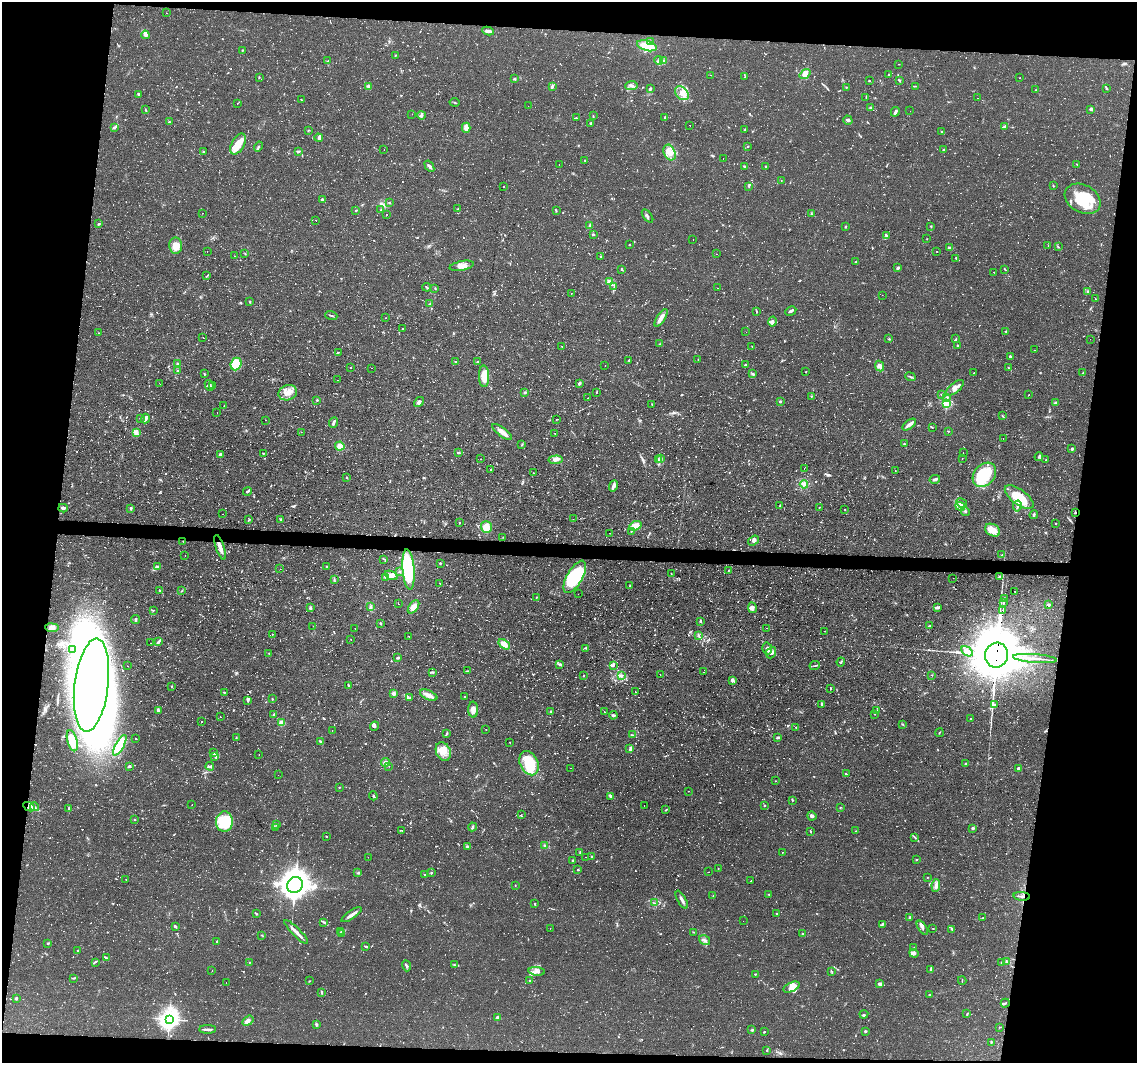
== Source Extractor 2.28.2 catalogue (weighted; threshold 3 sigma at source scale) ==
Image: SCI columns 1-4537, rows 216-4456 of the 4537 x 4562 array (HDU 1 of 3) = the unmasked area's bounding box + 8 px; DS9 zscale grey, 4 x 4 block average (1 PNG px = mean of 4 x 4 image px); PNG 1139 x 1065 px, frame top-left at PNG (2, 2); each listed source drawn as its Kron ellipse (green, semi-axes under 4 px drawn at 4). Shown black and unused: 15% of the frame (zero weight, under 2 of 3 exposures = <1% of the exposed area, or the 3 px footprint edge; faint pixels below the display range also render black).
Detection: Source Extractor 2.28.2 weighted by HDU 2 'WHT'. Background 0.112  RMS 0.0077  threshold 0.0345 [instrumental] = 3 sigma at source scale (4.5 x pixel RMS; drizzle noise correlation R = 1.50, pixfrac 1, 0.05/0.05 arcsec/px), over >= 5 px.
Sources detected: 1650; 24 too faint to see at this stretch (4 x 4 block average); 11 inside a brighter object's white glare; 109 cosmic-ray / hot-pixel residue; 3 long thin detections or spike segments (spike, bleed or trail) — neither listed nor drawn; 29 coinciding with a brighter row at this scale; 64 inside a brighter listed object's ellipse — not listed separately; of the other 1410, all 500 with FLUX_AUTO >= 2.12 (the completeness limit of this list) listed and drawn (910 fainter detections not listed), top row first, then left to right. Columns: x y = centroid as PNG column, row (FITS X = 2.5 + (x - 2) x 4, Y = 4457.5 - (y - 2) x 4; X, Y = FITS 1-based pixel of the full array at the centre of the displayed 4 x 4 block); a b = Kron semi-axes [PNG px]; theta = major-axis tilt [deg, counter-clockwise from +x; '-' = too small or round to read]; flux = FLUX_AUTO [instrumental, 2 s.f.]
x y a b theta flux
166 13 2 2 - 2.5
488 31 6 2 -9 19
145 35 4 2 - 20
650 42 3 2 - 5.5
647 46 10 5 -14 100
242 50 2 2 - 2.3
395 55 3 2 - 2.5
328 61 3 2 - 7.6
659 61 4 3 - 12
664 61 3 3 - 8.7
899 64 2 2 - 2.2
805 74 6 4 37 30
711 75 2 2 - 9.9
889 75 2 2 - 6.1
259 77 3 2 - 3.6
745 77 4 2 - 3.5
1020 78 2 2 - 6.3
515 79 2 2 - 6.6
899 80 2 2 - 5.4
869 81 2 2 - 2.9
369 86 3 3 - 11
552 86 4 2 - 9.6
631 86 6 3 6 11
915 86 2 2 - 2.2
846 87 2 2 - 2.7
1106 88 3 2 - 3.6
650 89 3 2 - 5
1035 90 2 2 - 2.3
682 93 8 6 -47 38
138 94 3 2 - 7.9
866 97 2 2 - 2.5
977 98 2 2 - 4.7
301 99 2 2 - 2.9
454 102 5 2 - 3.2
237 103 2 2 - 2.9
528 106 2 2 - 3.4
870 107 3 2 - 4.9
1091 109 4 2 - 12
146 110 3 2 - 2.4
910 111 2 2 - 2.4
895 112 5 2 - 15
412 114 2 2 - 11
421 115 4 2 - 11
593 116 2 2 - 3.2
665 117 2 2 - 2.4
576 118 2 2 - 4.4
848 120 5 3 - 9.6
169 122 2 2 - 5.3
590 123 3 2 - 5.2
690 125 2 2 - 2.5
115 127 4 2 - 7.3
1004 127 3 2 - 13
466 128 5 2 - 42
308 130 2 2 - 3.2
745 130 2 2 - 2.2
941 131 2 2 - 2.6
319 138 4 3 - 11
238 144 11 6 61 66
258 146 5 2 - 6.6
748 146 2 2 - 3.1
384 150 2 2 - 2.5
943 150 2 2 - 3.9
298 151 4 2 - 5.9
203 152 3 2 - 2.9
670 153 8 5 -67 36
723 158 2 2 - 8
585 160 2 2 - 6
559 164 2 2 - 4.8
1077 164 3 2 - 2.2
429 166 6 2 -56 7.8
744 166 2 2 - 4.2
766 167 3 2 - 3.4
781 181 2 2 - 2.2
504 186 2 2 - 2.2
749 186 3 2 - 4
1053 186 3 2 - 2.8
1083 199 19 13 -29 180
322 200 3 2 - 9.3
389 203 2 2 - 3.3
458 209 3 2 - 2.5
356 210 2 2 - 4.1
381 210 2 2 - 3
556 211 3 2 - 4.2
203 213 2 2 - 2.2
387 214 2 2 - 4.6
811 214 3 2 - 4.1
648 216 7 2 -52 8.6
316 220 2 2 - 11
99 224 3 2 - 5.6
590 225 3 2 - 8.1
846 226 3 2 - 3.3
931 226 2 2 - 3.7
593 234 2 2 - 8.4
886 236 3 2 - 6.1
693 239 2 2 - 5.9
927 239 2 2 - 2.2
629 245 2 2 - 2.2
176 246 8 6 -86 41
1048 246 2 2 - 2.3
1058 247 3 2 - 2.5
950 248 3 2 - 16
207 251 2 2 - 3.8
937 252 2 2 - 5
245 254 2 2 - 2.7
717 254 2 2 - 2.5
234 256 2 2 - 4.4
601 256 2 2 - 3.9
956 258 3 2 - 2.6
856 262 3 2 - 6.3
462 266 12 4 11 31
898 268 2 2 - 15
622 269 2 2 - 13
1005 269 3 2 - 2.5
993 272 2 2 - 2.3
207 276 3 2 - 3.2
609 282 3 2 - 3.9
427 287 4 2 - 4.6
614 287 2 2 - 2.2
435 288 2 2 - 3.2
717 288 2 2 - 2.3
1087 292 4 2 - 5.7
571 293 2 2 - 3.7
882 295 2 2 - 11
1095 299 2 2 - 7.6
250 302 3 2 - 4.1
430 304 2 2 - 2.7
791 311 6 2 27 8.5
756 312 3 2 - 3.6
331 315 6 2 -18 5.7
385 318 2 2 - 2.3
661 318 10 2 58 38
772 322 5 4 - 11
403 329 2 2 - 3.6
1006 331 3 2 - 2.8
746 332 2 2 - 4.9
99 333 2 2 - 2.8
203 337 2 2 - 2.7
889 339 3 2 - 4.2
956 339 3 2 - 3.2
1090 339 2 2 - 2.2
660 344 3 2 - 2.2
957 345 2 2 - 5.6
562 346 2 2 - 2.7
752 346 2 2 - 2.3
1034 350 2 2 - 3.7
338 352 2 2 - 2.7
1010 356 3 2 - 6.1
629 360 2 2 - 3.4
698 360 2 2 - 2.5
456 361 2 2 - 2.8
478 362 2 2 - 21
178 364 3 3 - 8.1
236 364 6 5 - 95
745 365 3 2 - 7.2
605 366 2 2 - 2.9
879 366 5 4 - 18
351 368 2 2 - 3.6
372 368 2 2 - 2.3
1008 368 2 2 - 3.2
177 370 2 2 - 3.5
806 372 2 2 - 2.1
974 372 2 2 - 3.2
1083 373 3 2 - 4
204 374 3 2 - 3.9
753 374 3 2 - 6
484 376 11 5 -87 73
910 377 5 2 - 5.6
337 380 2 2 - 2.5
579 383 4 2 - 7.6
160 384 2 2 - 2.4
209 385 6 3 -62 14
213 385 3 2 - 10
955 388 11 5 38 34
597 392 3 2 - 2.9
288 393 9 7 19 43
525 393 2 2 - 2.3
1029 394 2 2 - 5.3
942 395 4 2 - 4.9
811 396 2 2 - 3.2
947 397 2 2 - 3.9
588 398 2 2 - 21
317 400 3 2 - 4.6
780 401 2 2 - 6.3
419 402 5 3 - 14
946 403 2 2 - 490
1056 403 3 3 - 9.4
652 404 2 2 - 2.6
224 405 3 2 - 2.2
217 412 2 2 - 4.1
1002 416 2 2 - 2.4
145 418 5 3 - 17
141 419 2 2 - 3.1
556 419 2 2 - 2.7
265 420 2 2 - 2.3
333 422 5 2 - 10
909 425 8 3 39 23
932 427 3 2 - 3.4
948 431 3 2 - 3.1
301 432 2 2 - 4.6
502 432 12 3 -37 42
136 433 4 3 - 12
555 433 2 2 - 2.9
1003 438 2 2 - 2.3
904 444 2 2 - 3.8
522 445 2 2 - 3.3
340 446 4 4 - 26
1072 449 2 2 - 9
963 452 2 2 - 2.5
263 453 2 2 - 4.5
459 453 3 2 - 4.4
220 455 3 3 - 17
1039 457 4 3 - 7.1
962 458 2 2 - 6
480 459 2 2 - 2.2
661 459 3 2 - 4.5
555 460 7 3 6 17
658 460 4 2 - 5.7
1046 460 2 2 - 3.4
804 468 2 2 - 3.6
491 469 2 2 - 3.7
895 470 2 2 - 2.3
533 473 2 2 - 2.1
984 475 13 10 48 210
346 477 3 2 - 3.1
935 479 5 2 - 11
804 484 4 2 - 8.1
614 486 6 3 69 17
247 491 5 2 - 6.1
1019 497 17 7 -37 150
962 503 6 2 -29 11
780 506 2 2 - 3.7
960 506 5 3 - 17
1017 506 5 2 - 9.8
819 507 2 2 - 2.2
63 508 5 3 - 10
130 508 3 2 - 4.1
845 509 2 2 - 2.4
965 511 5 2 - 6
1075 513 2 2 - 3.8
222 514 2 2 - 2.7
1034 515 4 2 - 8.5
280 519 2 2 - 4.3
573 519 2 2 - 2.2
249 520 2 2 - 2.7
459 523 2 2 - 3.1
1055 523 2 2 - 3.3
635 526 6 4 22 52
486 527 6 5 - 50
993 530 8 6 -30 58
631 531 2 2 - 5.6
610 533 2 2 - 3.2
503 537 2 2 - 2.3
183 541 2 2 - 2.3
753 541 6 3 37 16
220 547 13 3 -71 38
185 555 2 2 - 2.1
1002 555 3 2 - 2.4
384 559 2 2 - 2.2
440 563 2 2 - 4.7
158 566 3 2 - 5.2
327 566 2 2 - 5.6
280 569 2 2 - 3.2
408 570 20 6 -86 280
728 570 2 2 - 2.6
399 572 2 2 - 3.5
671 574 2 2 - 3
391 575 7 4 -24 22
575 577 18 7 60 280
999 577 2 2 - 3.1
386 578 2 2 - 3.2
953 578 2 2 - 2.2
334 579 3 2 - 3.6
440 583 2 2 - 2.4
630 586 2 2 - 2.9
159 590 2 2 - 4.1
182 591 2 2 - 2.3
1015 591 2 2 - 2.9
578 594 2 2 - 3.8
536 597 2 2 - 4.8
1004 598 2 2 - 24
1004 602 2 2 - 240
398 604 2 2 - 11
1048 605 2 2 - 24
370 607 4 2 - 8.3
414 607 8 4 54 33
937 607 4 2 - 17
310 608 3 2 - 8.7
752 608 5 3 - 15
154 610 2 2 - 2.1
1003 610 3 2 - 4.3
136 619 4 2 - 7.9
700 621 3 2 - 7.3
380 623 3 2 - 5.4
313 626 2 2 - 3.4
929 626 4 2 - 4.7
52 628 6 4 -7 17
766 628 2 2 - 2.4
355 629 2 2 - 5.4
824 631 2 2 - 2.6
272 634 2 2 - 4.7
699 635 4 2 - 5.3
409 636 2 2 - 2.1
351 640 2 2 - 2.9
159 641 4 2 - 7.9
151 643 2 2 - 2.1
504 644 6 3 -38 48
586 648 3 2 - 3.9
767 649 6 5 - 15
73 650 2 2 - 2.9
967 651 6 4 -33 24
771 652 6 4 69 17
269 653 2 2 - 2.4
996 655 12 11 - 30000
398 658 2 2 - 10
1035 659 22 2 -5 33
841 662 4 2 - 4.9
560 665 3 3 - 6.7
613 665 3 2 - 7.1
127 666 2 2 - 2.5
815 666 5 2 - 4
467 671 3 2 - 3.5
432 672 4 2 - 6.3
703 672 2 2 - 2.3
584 675 2 2 - 2.7
660 675 2 2 - 4.6
932 675 2 2 - 2.4
621 676 3 3 - 8.1
732 680 4 4 - 10
91 685 47 17 83 5700
171 686 2 2 - 2.2
349 686 3 2 - 8.7
831 688 2 2 - 3.1
224 692 2 2 - 2.8
635 692 2 2 - 2.1
393 693 2 2 - 86
429 695 9 4 -24 28
464 696 2 2 - 2.4
410 698 3 2 - 4.7
272 699 2 2 - 3.5
247 701 2 2 - 2.5
821 704 3 2 - 3.9
994 705 2 2 - 24
158 710 4 2 - 10
473 710 8 5 -88 23
876 710 3 2 - 2.7
551 711 3 2 - 2.8
604 711 2 2 - 3
875 714 2 2 - 2.8
274 715 3 2 - 4.1
613 715 4 2 - 11
220 717 2 2 - 6
971 719 2 2 - 6.2
201 722 2 2 - 3.7
281 723 2 2 - 160
903 724 2 2 - 3.3
374 726 5 2 - 5.5
795 727 2 2 - 2.2
486 729 2 2 - 9.2
332 731 2 2 - 3.9
447 733 3 2 - 3.9
939 733 4 2 - 3.5
632 735 2 2 - 2.3
236 738 2 2 - 2.2
777 738 3 2 - 5.9
136 739 2 2 - 13
72 741 11 5 -75 74
321 742 2 2 - 8.9
510 743 2 2 - 3
120 745 11 4 61 160
630 748 4 2 - 6.1
443 751 10 7 -66 48
214 753 3 2 - 2.3
259 754 2 2 - 2.8
215 757 3 2 - 3.4
385 762 4 3 - 14
529 763 12 9 -65 190
965 763 2 2 - 4.3
129 766 3 2 - 8.1
210 766 4 2 - 5.4
389 766 2 2 - 4.6
571 768 2 2 - 2.3
1019 768 2 2 - 36
846 774 2 2 - 4
278 775 2 2 - 3.4
775 781 2 2 - 2.1
339 787 2 2 - 3.2
688 791 2 2 - 2.4
373 796 4 2 - 5.2
611 796 3 2 - 5.1
793 800 2 2 - 3.4
192 805 2 2 - 2.3
644 806 2 2 - 3.7
765 806 2 2 - 3.6
29 807 6 3 -26 22
34 807 4 2 - 7.8
840 807 2 2 - 2.7
69 808 4 2 - 3.3
666 810 3 2 - 3
521 815 2 2 - 2.4
812 816 4 3 - 12
135 820 2 2 - 2.8
224 822 10 8 86 170
276 825 2 2 - 2.9
275 827 2 2 - 2.3
472 827 4 2 - 5.9
973 828 2 2 - 9.6
402 830 2 2 - 2.9
810 831 2 2 - 3.5
856 831 2 2 - 3.8
326 836 2 2 - 3.5
915 837 2 2 - 2.6
467 846 3 2 - 5.8
545 846 3 3 - 8.1
580 852 3 2 - 4.1
782 852 2 2 - 2.3
368 857 2 2 - 2.7
585 857 2 2 - 3.2
592 857 2 2 - 4
573 860 2 2 - 5.9
916 860 2 2 - 3.2
718 868 2 2 - 2.1
578 870 2 2 - 7.8
708 872 2 2 - 5.8
358 873 3 2 - 4.2
431 873 2 2 - 18
425 875 4 2 - 5.1
927 877 2 2 - 2.1
126 880 2 2 - 2.4
751 881 2 2 - 3.8
295 885 8 7 - 5900
515 885 2 2 - 2.3
936 885 6 3 83 16
769 894 2 2 - 3.7
713 896 3 2 - 2.6
1022 896 8 2 -5 11
682 900 10 2 -61 15
534 903 2 2 - 2.1
655 903 3 2 - 4.2
256 913 3 2 - 4
777 913 2 2 - 2.2
352 915 12 3 34 21
910 917 2 2 - 27
983 918 3 2 - 2.3
743 921 2 2 - 2.9
324 923 2 2 - 3.6
882 925 2 2 - 3.8
175 926 3 2 - 8.3
550 928 2 2 - 2.7
922 928 8 3 -57 13
933 929 2 2 - 3.1
952 929 2 2 - 3.3
296 932 16 3 -45 26
341 932 2 2 - 2.5
693 932 3 2 - 2.6
341 934 4 2 - 5.6
803 934 3 3 - 5.7
262 935 3 2 - 3.5
704 940 6 2 -33 8.6
216 942 3 2 - 2.3
48 943 3 2 - 3.5
366 946 4 2 - 5.2
914 948 2 2 - 4.2
77 951 2 2 - 3.1
914 953 4 3 - 9.9
106 958 4 2 - 5.6
95 962 2 2 - 3.8
249 962 2 2 - 2.3
1002 962 4 2 - 3
1007 962 3 2 - 3.8
454 965 3 2 - 4.4
406 966 6 2 -70 7.6
931 970 3 2 - 14
212 971 2 2 - 2.4
537 971 8 3 -6 16
831 971 3 2 - 4.2
755 974 2 2 - 3
74 978 3 2 - 4.4
529 980 2 2 - 2.6
309 981 2 2 - 3.6
962 981 4 2 - 2.4
226 982 2 2 - 3.9
880 984 2 2 - 20
792 987 8 4 25 29
321 992 3 2 - 5.2
930 995 4 2 - 4.6
16 998 2 2 - 27
1005 1003 4 2 - 4.5
864 1014 4 2 - 5.3
967 1014 4 2 - 3.3
498 1017 2 2 - 40
169 1019 4 4 - 2500
248 1021 6 4 34 16
316 1024 3 2 - 8.4
1000 1027 3 2 - 3
208 1029 8 2 0 14
752 1030 3 2 - 6.1
865 1031 2 2 - 22
764 1032 3 2 - 3.1
991 1042 4 2 - 3.1
767 1050 2 2 - 2.6
Overlapping masked pixels (flux is a lower limit): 6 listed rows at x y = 1075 513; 183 541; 996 655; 91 685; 29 807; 1022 896
Diffuse or blended objects may show on this block-average render without a row.